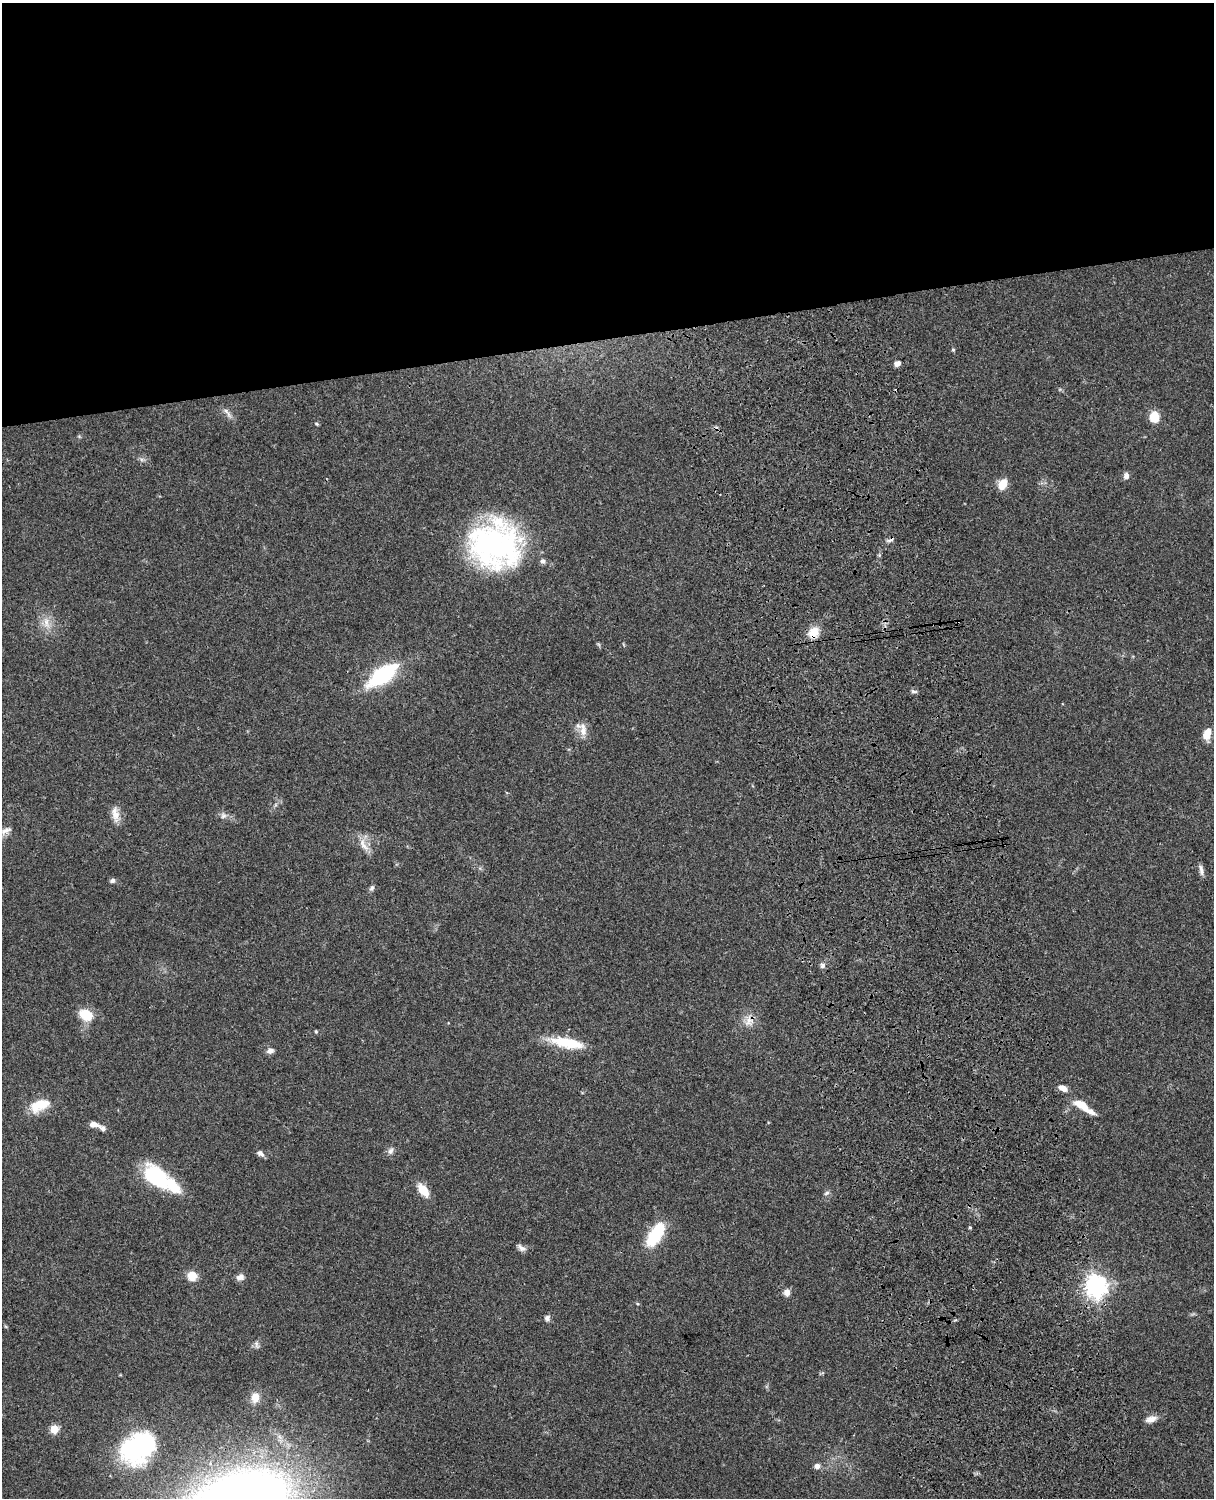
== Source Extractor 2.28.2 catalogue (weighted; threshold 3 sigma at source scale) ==
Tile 2 of 4 x 3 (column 2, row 1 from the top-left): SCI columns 1333-2544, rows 3268-4763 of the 5088 x 4927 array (HDU 1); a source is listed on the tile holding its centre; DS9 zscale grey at full resolution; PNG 1216 x 1500 px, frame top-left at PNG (2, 3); no overlay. Shown black and unused: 23% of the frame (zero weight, under 3 of 4 exposures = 6% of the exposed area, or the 3 px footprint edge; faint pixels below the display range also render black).
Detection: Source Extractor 2.28.2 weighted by HDU 2 'WHT'; one run over the whole footprint, this tile lists its part. Background 0.0752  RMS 0.0059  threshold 0.0265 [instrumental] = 3 sigma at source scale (4.5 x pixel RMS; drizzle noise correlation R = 1.50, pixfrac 1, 0.05/0.05 arcsec/px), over >= 5 px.
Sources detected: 57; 1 cosmic-ray / hot-pixel residue — not listed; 4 inside a brighter listed object's ellipse — not listed separately; the other 52 listed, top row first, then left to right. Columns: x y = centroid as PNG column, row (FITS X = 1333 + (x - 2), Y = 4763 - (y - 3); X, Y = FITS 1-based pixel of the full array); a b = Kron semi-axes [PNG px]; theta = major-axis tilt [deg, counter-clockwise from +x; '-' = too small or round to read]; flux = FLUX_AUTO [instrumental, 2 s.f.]
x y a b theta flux
953 350 5 4 - 0.78
897 363 7 6 - 2.6
227 412 19 5 -53 2.8
1154 417 10 8 -87 12
317 424 6 3 -31 0.66
1126 476 7 6 - 2.5
1002 484 10 7 62 11
890 540 11 4 21 1.6
494 546 59 49 -13 130
46 623 17 8 -78 5.7
814 632 14 11 54 8.1
382 675 25 11 35 64
914 691 9 4 -11 1.3
583 730 20 9 -81 5.6
1207 734 12 7 72 8.4
115 814 21 9 -80 5.7
223 816 8 8 - 2.2
6 830 19 9 26 5.3
363 845 21 8 -58 5.5
1201 870 13 5 -79 2.4
112 881 6 5 - 1.6
372 888 8 6 62 1.4
822 966 7 7 - 1.8
86 1015 17 13 -31 12
749 1021 13 12 - 5.6
316 1031 5 4 - 0.65
567 1043 41 11 -10 21
270 1051 9 7 9 2.5
1063 1088 10 6 -25 4.2
43 1104 24 15 44 11
1082 1106 20 8 -34 12
93 1124 10 6 -6 4.2
103 1128 9 6 -37 2.1
391 1151 10 7 64 2.1
260 1153 10 6 -35 2.3
159 1178 40 15 -34 50
423 1190 15 8 -55 10
827 1193 8 5 37 1.4
970 1227 4 4 - 0.63
656 1234 31 14 57 24
521 1248 13 7 -35 2.4
192 1276 10 10 - 7.1
240 1277 9 7 20 3
1096 1286 8 7 - 440
787 1292 8 7 - 3.2
547 1318 7 7 - 2
256 1344 11 5 -73 1.6
255 1398 12 9 89 6.1
1151 1419 14 7 19 4.2
54 1429 5 5 - 19
138 1448 42 31 39 76
817 1466 5 5 - 3.7
Overlapping masked pixels (flux is a lower limit): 2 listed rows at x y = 890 540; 814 632
Isophote crosses this tile's border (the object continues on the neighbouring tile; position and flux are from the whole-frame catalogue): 1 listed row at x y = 6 830